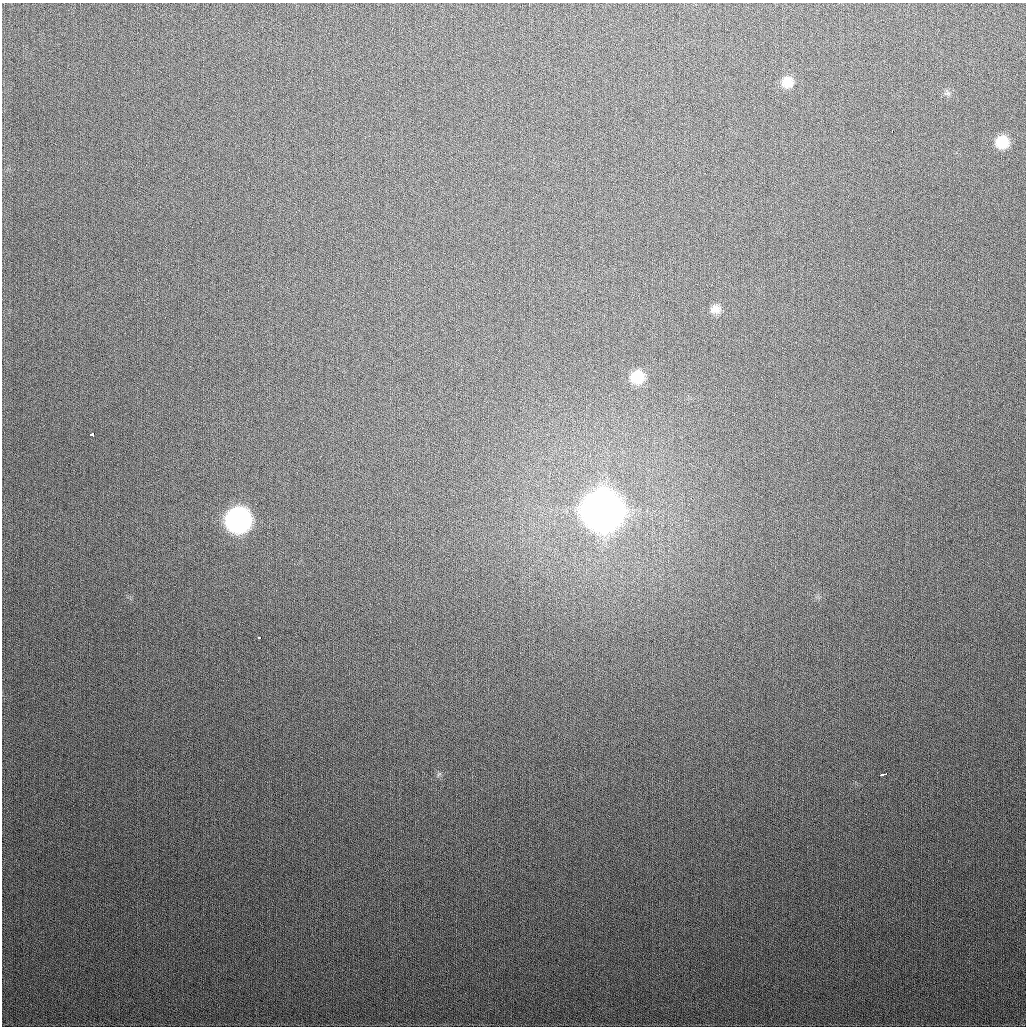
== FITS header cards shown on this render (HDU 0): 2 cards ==
NAXIS1  =                 1024
NAXIS2  =                 1024

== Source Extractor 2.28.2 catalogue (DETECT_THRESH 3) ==
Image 1024 x 1024 px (HDU 0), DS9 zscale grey, 1 PNG px = 1 image px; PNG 1028 x 1028 px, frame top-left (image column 1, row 1024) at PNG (2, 3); no overlay
Background 310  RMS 12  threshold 36.1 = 3 sigma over >= 5 px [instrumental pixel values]
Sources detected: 12; all 12 listed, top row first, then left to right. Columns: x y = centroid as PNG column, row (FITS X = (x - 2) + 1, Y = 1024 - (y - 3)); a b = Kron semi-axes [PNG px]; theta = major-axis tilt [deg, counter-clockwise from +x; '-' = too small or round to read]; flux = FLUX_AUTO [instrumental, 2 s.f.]
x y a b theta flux
787 82 13 13 - 1.2e+04
947 93 10 5 -1 2.4e+03
892 131 3 2 - 8.7e+03
1002 142 12 12 - 1.9e+04
715 309 13 11 0 6.8e+03
637 377 13 12 - 2.1e+04
92 434 4 3 - 1.6e+04
602 511 16 16 - 3.3e+06
238 520 14 14 - 3.6e+05
259 638 4 3 - 5.7e+03
439 774 7 4 34 1.5e+03
884 774 7 3 14 3.5e+03